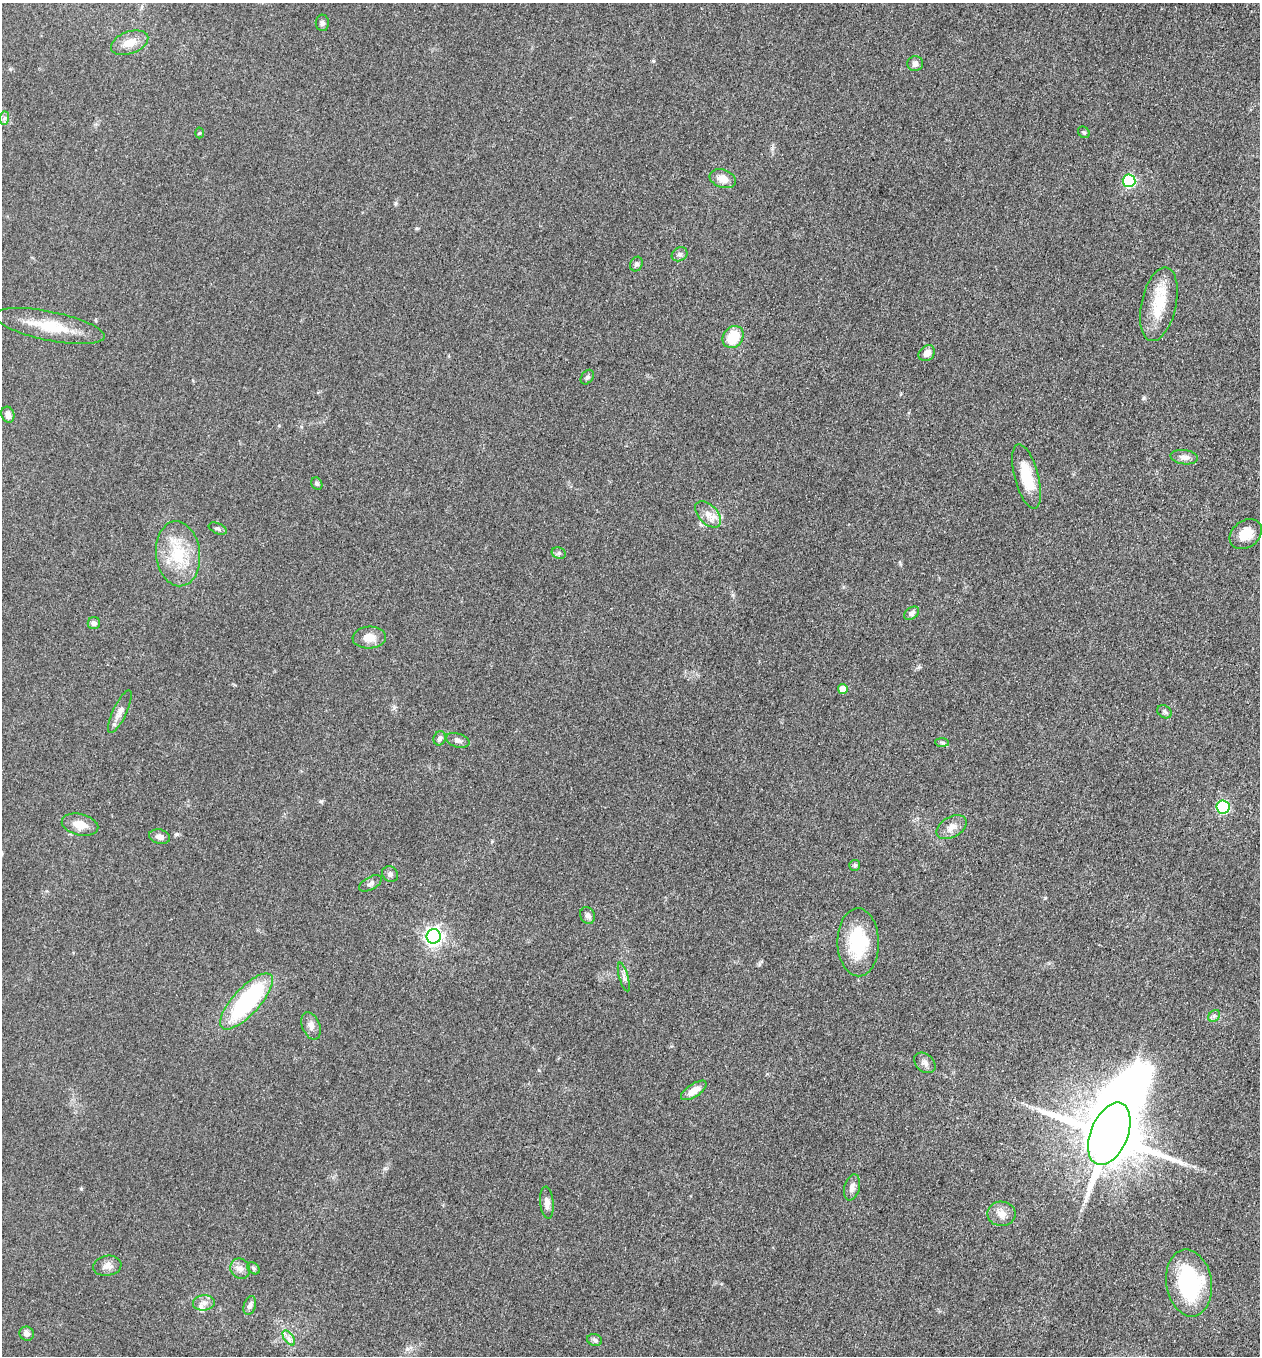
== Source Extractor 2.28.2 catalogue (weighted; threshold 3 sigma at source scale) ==
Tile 6 of 4 x 4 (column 2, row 2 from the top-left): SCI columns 1455-2712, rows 2723-4076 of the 5506 x 5461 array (HDU 1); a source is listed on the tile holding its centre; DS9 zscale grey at full resolution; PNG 1262 x 1358 px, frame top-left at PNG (2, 3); each listed source drawn as its Kron ellipse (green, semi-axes under 4 px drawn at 4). Shown black and unused: <1% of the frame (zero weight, under 3 of 5 exposures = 4% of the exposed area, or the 3 px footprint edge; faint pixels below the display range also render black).
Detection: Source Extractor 2.28.2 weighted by HDU 2 'WHT'; one run over the whole footprint, this tile lists its part. Background 0.0603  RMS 0.0062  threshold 0.0277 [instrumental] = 3 sigma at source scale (4.5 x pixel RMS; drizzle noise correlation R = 1.50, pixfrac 1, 0.05/0.05 arcsec/px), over >= 5 px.
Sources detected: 64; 2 inside a brighter listed object's ellipse — not listed separately; the other 62 listed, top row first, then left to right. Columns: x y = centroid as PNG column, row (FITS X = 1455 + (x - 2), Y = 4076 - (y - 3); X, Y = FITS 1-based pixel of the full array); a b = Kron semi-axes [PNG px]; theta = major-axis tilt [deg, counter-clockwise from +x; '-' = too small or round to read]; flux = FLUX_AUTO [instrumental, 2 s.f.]
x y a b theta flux
322 23 8 6 89 1.8
130 43 19 11 20 7.9
915 64 8 7 - 2.4
4 118 7 4 89 1.5
1084 132 6 5 - 1
199 133 5 3 - 0.58
723 179 13 9 -19 6
1129 181 6 6 - 73
680 254 8 6 29 1.9
636 264 7 6 - 1.5
1159 304 38 17 77 23
50 326 56 14 -11 23
733 337 12 9 52 16
927 353 9 7 43 4
587 377 8 5 54 1.5
8 415 8 6 -71 3.7
1184 457 14 7 -7 3.7
1026 476 33 12 -75 19
317 484 6 5 - 1.1
708 514 16 9 -45 5.9
218 529 9 5 -23 1.5
1246 534 18 13 38 9.3
559 553 7 5 -23 1.5
178 554 32 22 -84 27
911 613 8 5 33 2.1
94 623 6 6 - 2.6
369 638 17 11 4 7.3
843 689 5 5 - 7.7
120 712 23 7 65 4
1165 712 8 6 -33 1.5
440 738 7 6 - 1.9
458 740 12 7 -18 2.5
942 742 7 4 -2 1
1223 807 6 6 - 54
80 825 18 10 -13 7.8
952 827 16 10 29 5.6
160 837 10 7 -14 3.1
855 865 5 5 - 1.3
390 874 8 7 - 2.1
370 883 12 6 29 2.3
588 916 8 7 - 2.7
434 936 7 7 - 260
858 942 34 20 -89 36
624 977 15 4 -74 2.3
246 1001 36 13 48 77
1214 1016 6 5 - 1.4
311 1026 14 9 -69 3.5
925 1063 12 8 -41 3
694 1090 15 6 34 6.6
1109 1134 33 18 67 5700
852 1187 13 7 76 3.6
547 1203 16 6 -85 3.7
1001 1214 14 12 -1 5.6
107 1266 14 10 9 4.1
254 1268 7 5 -42 1.2
240 1269 11 9 -50 3.4
1189 1283 34 23 -81 66
204 1303 11 7 6 3.2
250 1306 10 6 73 2.2
27 1334 7 6 - 2.5
289 1338 8 4 -53 2.2
595 1340 8 5 -17 1.6
Unlisted compact peaks at least as high as the median listed source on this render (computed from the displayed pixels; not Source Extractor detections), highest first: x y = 1144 398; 653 61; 81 1189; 395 203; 321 801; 1045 898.